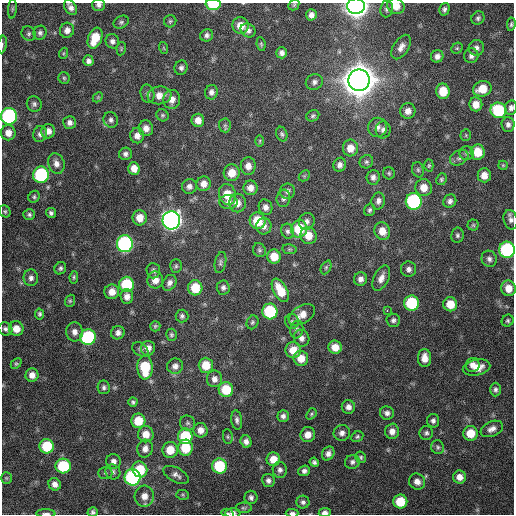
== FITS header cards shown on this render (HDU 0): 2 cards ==
NAXIS1  =                  512 / Axis length
NAXIS2  =                  512 / Axis length

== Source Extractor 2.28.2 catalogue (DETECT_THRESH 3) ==
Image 512 x 512 px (HDU 0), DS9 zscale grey, 1 PNG px = 1 image px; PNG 516 x 516 px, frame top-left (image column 1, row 512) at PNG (2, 3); each listed source drawn as its Kron ellipse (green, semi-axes under 4 px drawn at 4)
Background 491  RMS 15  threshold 44.6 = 3 sigma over >= 5 px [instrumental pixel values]
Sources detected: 239; all 239 listed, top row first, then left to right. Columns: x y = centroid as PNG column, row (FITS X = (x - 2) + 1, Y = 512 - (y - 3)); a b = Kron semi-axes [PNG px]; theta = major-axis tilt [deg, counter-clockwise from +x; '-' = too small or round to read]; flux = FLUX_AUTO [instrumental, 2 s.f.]
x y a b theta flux
213 4 7 5 -1 3.6e+04
99 5 6 6 - 3.1e+03
294 5 6 5 - 1.4e+03
356 6 9 7 -1 1.0e+06
396 6 9 7 -31 9.6e+03
70 7 8 5 -55 4.6e+03
12 9 10 4 85 1.8e+03
386 9 8 6 81 2.7e+03
444 9 6 5 - 2.7e+03
311 15 5 5 - 4.6e+03
478 18 7 6 - 2.4e+03
170 21 6 6 - 1.9e+03
121 22 8 6 28 2.4e+03
511 24 7 4 82 1.7e+03
241 25 8 8 - 1.2e+04
67 30 7 7 - 5.7e+03
248 30 8 6 -35 3.8e+03
40 33 7 6 - 3.0e+03
29 34 7 7 - 2.7e+03
207 35 7 6 - 3.1e+03
95 38 11 6 68 2.4e+04
112 41 7 7 - 3.6e+03
261 44 7 4 -81 1.4e+03
2 45 9 3 82 1.5e+03
401 47 14 7 58 6.8e+03
164 48 6 3 -70 9.7e+02
457 48 6 5 - 1.5e+03
476 48 8 7 - 4.3e+03
121 49 7 4 80 1.5e+03
64 53 6 3 70 1.2e+03
282 53 5 5 - 4.2e+03
437 56 6 6 - 4.3e+03
471 56 7 7 - 3.9e+03
88 61 5 5 - 3.5e+03
181 68 7 6 - 3.2e+03
64 78 6 5 - 1.6e+03
359 80 11 10 - 3.0e+06
314 82 9 7 24 3.8e+03
482 89 9 7 22 1.8e+04
443 91 7 7 - 2.1e+04
211 92 7 6 - 3.8e+03
148 94 9 7 -78 3.2e+03
159 95 12 9 8 9.6e+03
98 97 6 4 46 1.2e+03
172 99 9 8 - 8.4e+03
34 104 8 7 - 2.9e+03
476 104 7 6 - 9.3e+03
511 108 7 6 - 3.7e+03
498 110 8 7 - 6.0e+04
408 111 8 7 - 6.8e+03
162 115 6 5 - 1.8e+03
9 116 8 8 - 1.7e+05
313 116 7 5 30 2.1e+03
111 120 8 7 - 3.3e+03
198 120 6 6 - 7.8e+03
70 123 6 6 - 4.1e+03
225 125 7 6 - 2.1e+03
508 125 7 6 - 3.5e+03
377 127 9 9 - 5.3e+03
146 128 8 7 - 6.8e+03
383 130 8 7 - 4.0e+03
48 131 7 7 - 5.7e+03
8 133 7 7 - 7.6e+03
40 134 8 7 - 3.9e+03
282 134 7 5 -70 2.1e+03
466 135 5 5 - 1.2e+03
137 136 7 7 - 6.2e+03
260 141 6 4 89 1.2e+03
350 148 8 7 - 1.1e+04
478 152 8 7 - 1.9e+04
467 153 7 7 - 2.6e+03
125 154 6 6 - 3.3e+03
459 158 10 7 30 4.1e+03
366 162 7 6 - 2.3e+03
56 163 10 8 -70 6.2e+03
340 165 7 6 - 4.3e+03
503 165 5 4 - 1.1e+03
248 166 9 7 89 7.2e+03
429 166 6 4 88 1.5e+03
134 168 6 5 - 9.2e+03
418 170 8 6 -75 2.2e+03
232 173 8 8 - 1.4e+04
389 173 6 6 - 1.7e+03
41 175 8 8 - 9.7e+04
484 175 7 6 - 8.6e+03
304 176 6 4 44 1.3e+03
373 177 7 6 - 3.8e+03
441 179 6 5 - 1.7e+03
204 184 7 7 - 7.1e+03
189 186 7 7 - 4.2e+03
250 188 7 7 - 6.9e+03
424 188 9 8 - 1.2e+04
287 191 7 7 - 3.6e+03
227 194 10 8 -75 1.8e+04
34 197 6 5 - 1.8e+03
283 198 9 7 84 3.1e+03
378 201 8 6 79 4.3e+03
414 201 8 8 - 1.5e+05
450 201 7 6 - 3.8e+03
228 202 9 7 -2 5.0e+03
237 203 9 8 - 8.8e+03
266 207 8 6 -70 4.7e+03
370 210 6 5 - 2.2e+03
5 211 6 5 - 1.6e+03
51 213 5 5 - 2.4e+03
29 215 6 5 - 2.4e+03
140 218 8 7 - 1.2e+04
171 220 9 9 - 6.2e+05
511 220 10 7 -74 4.0e+03
257 221 8 8 - 2.7e+04
307 221 8 7 - 4.1e+03
473 225 5 5 - 1.5e+03
264 226 8 7 - 5.0e+03
299 229 9 8 - 3.6e+04
288 231 7 6 - 2.9e+03
382 231 9 8 - 1.2e+04
457 235 7 6 - 2.3e+03
308 236 9 8 - 1.2e+04
125 244 8 8 - 2.0e+05
289 249 7 5 -10 1.6e+03
259 250 7 6 - 2.2e+03
507 250 8 8 - 1.3e+05
274 257 7 6 - 1.7e+04
489 259 8 7 - 3.7e+03
220 263 11 5 79 2.7e+03
176 266 7 5 88 2.1e+03
326 267 7 5 64 1.6e+03
60 268 6 5 - 2.4e+03
408 269 8 7 - 4.1e+03
153 271 7 7 - 3.0e+03
74 277 6 4 81 1.4e+03
31 278 8 7 - 4.1e+03
381 278 14 7 65 7.6e+03
360 279 7 6 - 4.5e+03
155 280 8 7 - 9.5e+03
169 283 8 6 57 4.0e+03
127 284 7 7 - 5.4e+04
195 288 7 7 - 2.6e+04
223 288 7 6 - 3.0e+03
508 288 8 7 - 1.1e+04
280 290 13 7 -61 2.3e+04
112 292 7 7 - 8.6e+03
127 297 7 6 - 5.7e+03
70 301 6 5 - 1.4e+03
411 303 7 7 - 6.5e+04
450 304 7 7 - 1.6e+04
270 311 8 7 - 6.7e+04
387 311 3 2 - 3.0e+03
39 314 5 4 - 2.0e+03
302 315 14 8 32 1.1e+04
182 316 6 6 - 2.5e+03
393 320 7 6 - 2.9e+03
292 321 7 7 - 2.4e+03
508 321 6 5 - 1.8e+03
252 322 7 5 64 2.0e+03
155 326 5 5 - 1.6e+03
5 329 7 6 - 2.9e+03
16 329 7 7 - 1.1e+04
297 330 9 6 77 3.1e+03
75 332 9 8 - 6.0e+03
118 333 7 6 - 4.1e+03
171 335 6 5 - 1.9e+03
88 337 8 7 - 1.0e+05
301 338 8 7 - 5.0e+03
335 347 7 6 - 1.1e+04
148 348 7 7 - 6.9e+03
140 349 9 6 -34 2.4e+03
293 350 8 7 - 1.4e+04
301 358 7 7 - 1.2e+04
424 358 9 6 -88 9.0e+03
16 364 6 4 42 1.5e+03
206 365 7 7 - 1.8e+04
473 365 7 6 - 5.9e+03
175 366 8 7 - 4.8e+03
145 367 12 7 -88 4.2e+04
477 368 14 8 12 1.2e+04
32 375 6 6 - 6.4e+03
214 379 8 7 - 5.3e+03
104 387 7 6 - 2.6e+03
226 390 7 7 - 3.0e+04
495 390 7 5 88 3.0e+03
133 402 4 4 - 2.0e+03
348 407 7 6 - 5.0e+03
387 413 7 6 - 3.9e+03
311 414 6 4 51 1.4e+03
283 416 6 5 - 3.3e+03
237 420 9 5 -83 3.3e+03
138 421 7 7 - 2.4e+04
433 421 7 6 - 3.1e+03
187 423 8 7 - 2.3e+03
492 429 12 7 24 6.1e+03
201 430 7 7 - 6.8e+03
392 431 8 7 - 6.7e+03
342 433 8 8 - 4.5e+03
426 433 7 6 - 2.6e+03
471 433 7 7 - 1.9e+04
146 434 8 7 - 1.1e+04
308 435 7 7 - 9.2e+03
185 436 7 7 - 4.7e+04
228 437 7 5 -84 1.8e+03
357 437 6 5 - 1.8e+03
246 441 6 5 - 4.5e+03
47 446 7 7 - 3.9e+04
438 447 7 6 - 2.3e+03
185 448 8 7 - 3.1e+04
145 449 9 7 77 5.9e+03
170 450 8 7 - 1.8e+04
328 453 7 6 - 4.4e+03
361 457 6 5 - 1.9e+03
273 459 7 6 - 1.3e+04
113 461 7 7 - 5.0e+03
314 462 4 4 - 2.5e+03
352 462 7 7 - 3.0e+03
63 466 8 7 - 5.1e+04
219 466 7 7 - 4.9e+04
140 469 8 7 - 2.9e+04
280 470 8 7 - 3.6e+03
304 471 6 5 - 3.2e+03
113 472 8 7 - 3.1e+03
105 473 7 6 - 2.2e+03
176 475 14 7 -28 4.8e+03
132 477 8 8 - 1.9e+05
460 477 6 6 - 7.8e+03
6 478 5 5 - 1.5e+03
268 481 6 6 - 3.8e+03
417 482 8 7 - 6.4e+03
55 484 6 6 - 5.2e+03
183 495 6 5 - 1.5e+03
144 496 10 9 - 1.0e+04
251 497 7 6 - 3.3e+03
400 501 7 7 - 2.6e+04
303 502 6 6 - 2.8e+03
244 508 8 5 0 2.0e+03
93 512 5 5 - 2.3e+03
228 513 6 4 -15 1.8e+03
233 513 7 5 2 3.9e+03
292 513 6 3 0 3.2e+03
325 513 6 4 6 4.6e+03
46 514 9 2 -1 2.4e+03
At the frame edge (FLAGS 8, measured only in part): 16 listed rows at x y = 213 4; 99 5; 356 6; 396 6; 70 7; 241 25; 2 45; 511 108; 9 116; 507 250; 93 512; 228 513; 233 513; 292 513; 325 513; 46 514